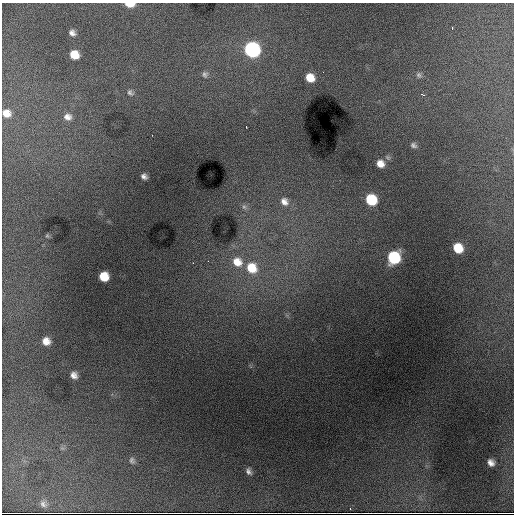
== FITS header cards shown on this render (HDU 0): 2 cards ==
NAXIS1  =                  512 / Axis length
NAXIS2  =                  512 / Axis length

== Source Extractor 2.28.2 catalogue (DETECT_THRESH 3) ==
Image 512 x 512 px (HDU 0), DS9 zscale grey, 1 PNG px = 1 image px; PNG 516 x 516 px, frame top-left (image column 1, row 512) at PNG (2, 3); no overlay
Background 16500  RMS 150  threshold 445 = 3 sigma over >= 5 px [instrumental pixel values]
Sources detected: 31; all 31 listed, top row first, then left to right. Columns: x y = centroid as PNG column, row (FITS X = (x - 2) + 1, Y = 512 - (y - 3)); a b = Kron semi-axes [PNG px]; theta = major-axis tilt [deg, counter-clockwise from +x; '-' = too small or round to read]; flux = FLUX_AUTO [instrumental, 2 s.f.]
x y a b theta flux
130 4 8 4 -4 1.2e+05
452 27 3 2 - 1.0e+04
72 33 7 6 - 4.2e+04
252 50 9 9 - 2.0e+06
74 55 8 7 - 1.6e+05
205 74 8 8 - 3.1e+04
419 75 8 6 -63 2.7e+04
310 78 8 7 - 1.6e+05
130 92 9 6 -30 2.8e+04
423 94 6 3 -12 1.1e+04
6 113 10 9 - 9.4e+04
67 117 10 8 -5 6.1e+04
413 145 8 6 -28 3.0e+04
380 164 8 7 - 9.2e+04
144 176 6 5 - 3.5e+04
371 200 8 8 - 4.3e+05
284 202 11 9 -55 7.2e+04
244 207 7 6 - 2.5e+04
47 236 6 5 - 1.5e+04
458 248 8 7 - 2.2e+05
394 257 9 9 - 7.3e+05
237 262 14 12 -35 1.6e+05
251 268 13 11 -43 2.4e+05
104 276 8 7 - 2.0e+05
46 341 7 7 - 8.1e+04
74 375 7 7 - 5.5e+04
132 460 10 7 -68 3.1e+04
491 463 8 6 -57 5.5e+04
249 471 8 5 -63 3.4e+04
43 504 9 7 -51 3.3e+04
350 509 2 2 - 6.1e+03
At the frame edge (FLAGS 8, measured only in part): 2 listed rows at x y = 130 4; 6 113